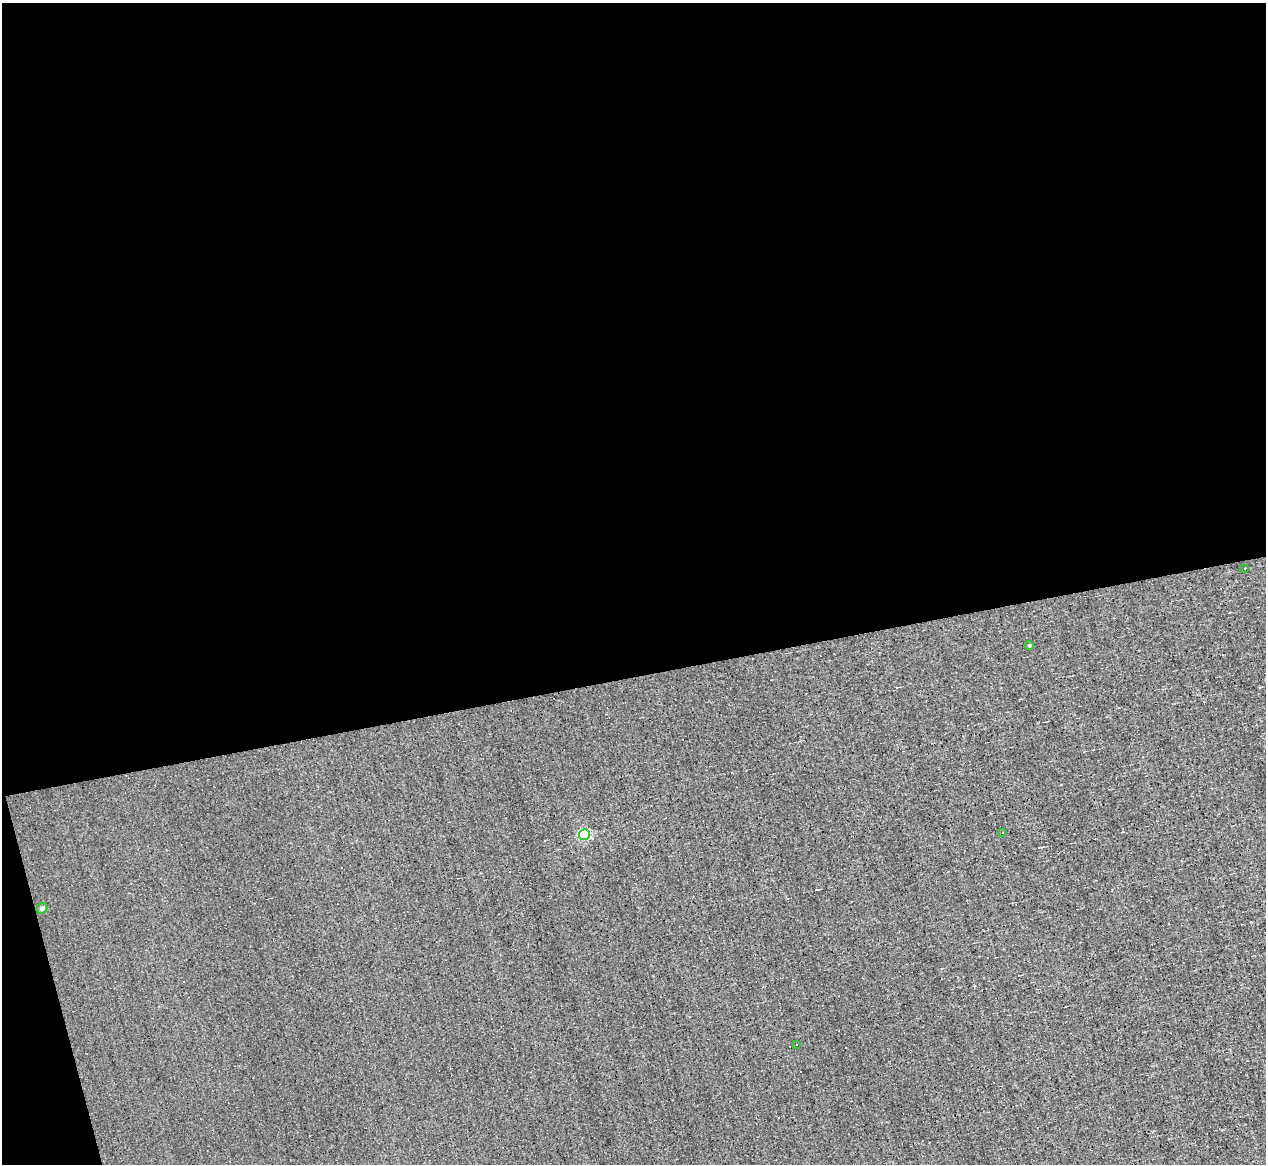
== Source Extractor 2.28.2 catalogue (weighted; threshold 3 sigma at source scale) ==
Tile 1 of 4 x 4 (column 1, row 1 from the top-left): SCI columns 1-1264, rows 3731-4892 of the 5057 x 5015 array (HDU 1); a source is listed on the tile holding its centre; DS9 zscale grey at full resolution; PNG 1268 x 1166 px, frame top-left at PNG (2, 3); each listed source drawn as its Kron ellipse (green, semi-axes under 4 px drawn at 4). Shown black and unused: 59% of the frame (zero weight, under 3 of 4 exposures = <1% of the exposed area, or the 3 px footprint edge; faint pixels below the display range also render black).
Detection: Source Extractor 2.28.2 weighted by HDU 2 'WHT'; one run over the whole footprint, this tile lists its part. Background -0.00238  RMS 0.051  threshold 0.228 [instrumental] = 3 sigma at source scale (4.5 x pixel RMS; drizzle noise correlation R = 1.50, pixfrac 1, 0.05/0.05 arcsec/px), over >= 5 px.
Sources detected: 9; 3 cosmic-ray / hot-pixel residue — neither listed nor drawn; the other 6 listed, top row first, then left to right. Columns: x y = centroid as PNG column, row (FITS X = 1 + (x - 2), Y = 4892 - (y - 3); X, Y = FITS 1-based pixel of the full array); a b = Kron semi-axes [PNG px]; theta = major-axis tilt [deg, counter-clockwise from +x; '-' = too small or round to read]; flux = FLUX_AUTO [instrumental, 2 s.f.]
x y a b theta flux
1245 568 3 3 - 17
1029 646 4 3 - 8.6
1002 833 3 2 - 6.5
584 835 5 5 - 570
42 908 5 5 - 15
796 1045 2 2 - 4.4